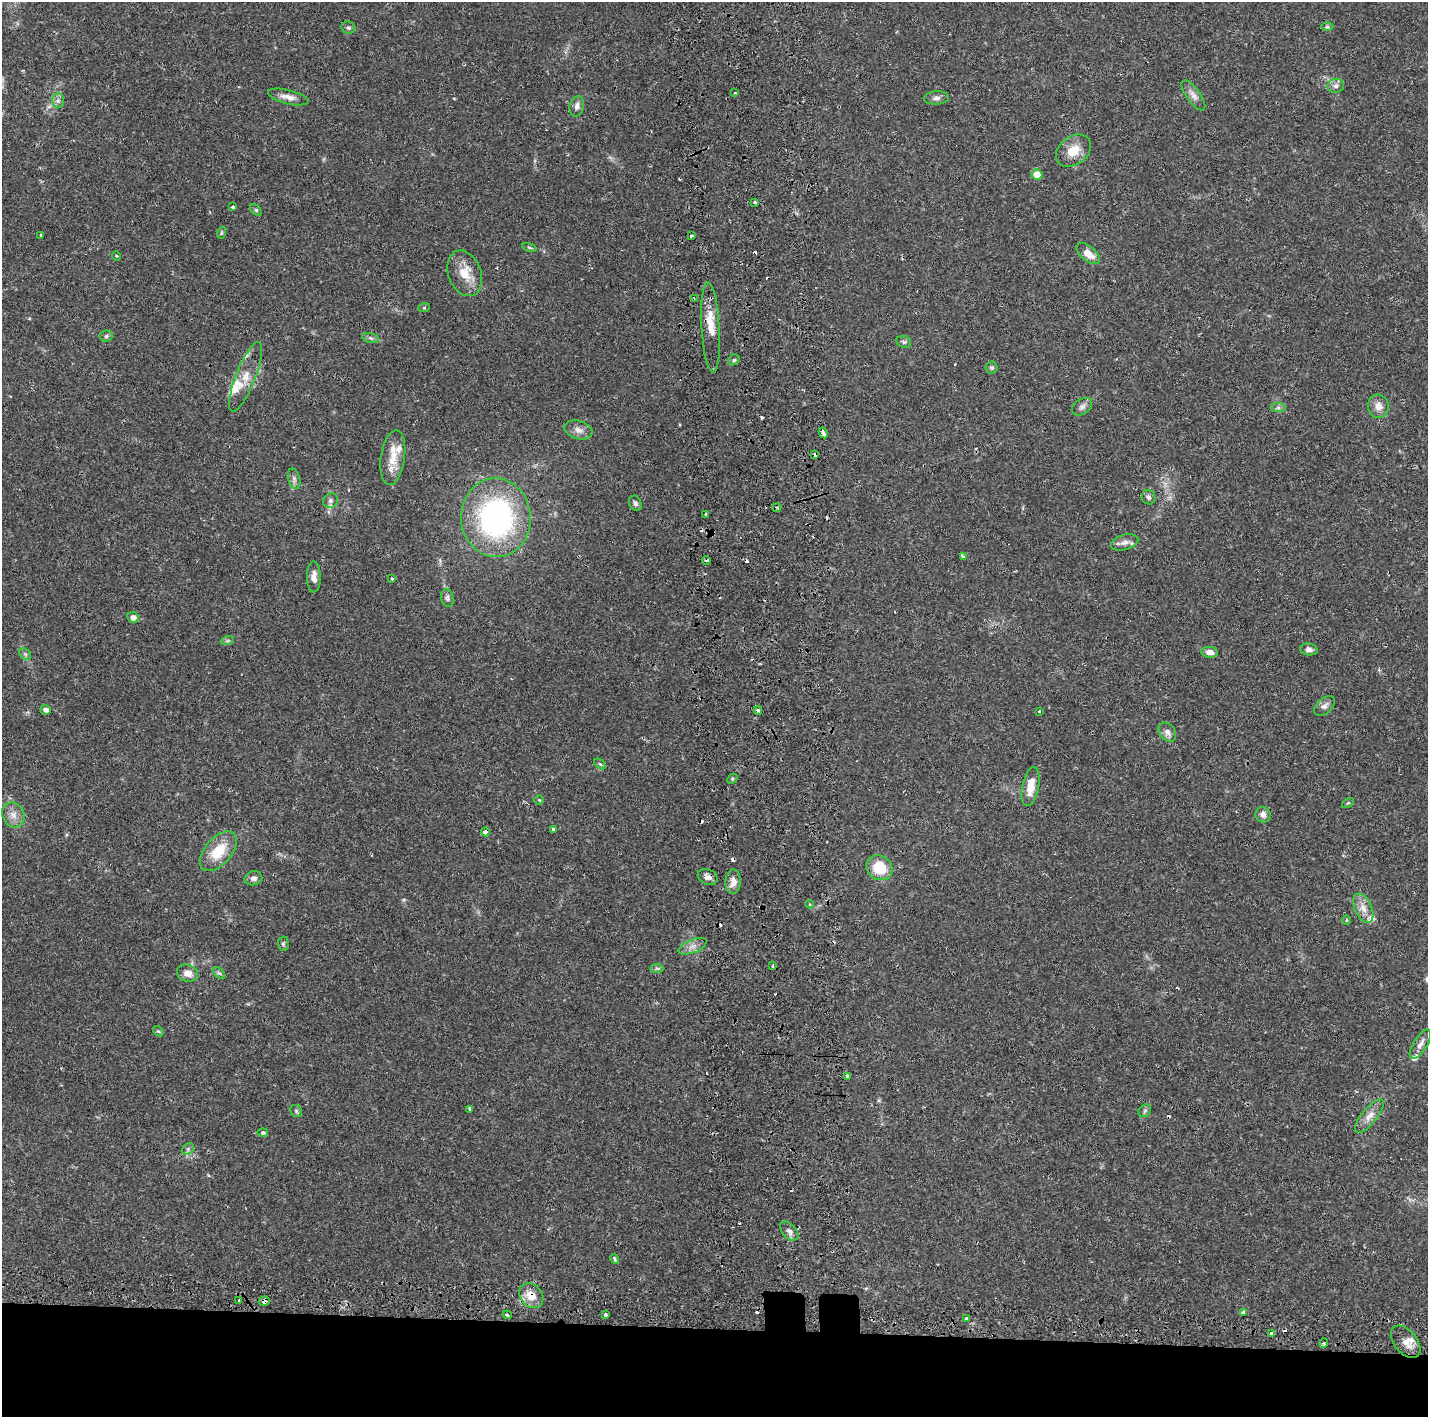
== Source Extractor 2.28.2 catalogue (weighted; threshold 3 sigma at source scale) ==
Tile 8 of 3 x 3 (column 2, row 3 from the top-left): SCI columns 1650-3075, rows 128-1542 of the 4778 x 4489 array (HDU 1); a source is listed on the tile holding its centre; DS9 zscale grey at full resolution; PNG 1430 x 1419 px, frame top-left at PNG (2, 2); each listed source drawn as its Kron ellipse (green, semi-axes under 4 px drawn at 4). Shown black and unused: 7% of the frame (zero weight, under 2 of 3 exposures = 4% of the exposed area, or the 3 px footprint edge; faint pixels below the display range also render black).
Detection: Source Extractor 2.28.2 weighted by HDU 2 'WHT'; one run over the whole footprint, this tile lists its part. Background 0.0505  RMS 0.0035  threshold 0.0159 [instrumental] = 3 sigma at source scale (4.5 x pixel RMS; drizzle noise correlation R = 1.50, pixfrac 1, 0.0396/0.0396 arcsec/px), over >= 5 px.
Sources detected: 125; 15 cosmic-ray / hot-pixel residue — neither listed nor drawn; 6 inside a brighter listed object's ellipse — not listed separately; the other 104 listed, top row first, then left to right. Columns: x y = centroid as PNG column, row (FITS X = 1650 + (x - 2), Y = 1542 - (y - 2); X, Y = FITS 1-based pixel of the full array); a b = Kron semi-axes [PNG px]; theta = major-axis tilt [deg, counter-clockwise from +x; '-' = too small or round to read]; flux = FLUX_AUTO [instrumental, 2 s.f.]
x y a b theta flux
1327 27 6 4 0 0.5
348 28 7 6 - 0.72
1336 86 8 7 - 1.3
735 93 3 2 - 0.57
1193 95 18 7 -55 2.1
288 97 21 7 -14 2.6
936 98 12 6 4 1.4
58 101 7 6 - 1.1
577 106 10 7 74 1.6
1073 151 19 14 37 6.2
1037 174 5 5 - 3.7
755 202 3 3 - 1.2
233 207 3 3 - 0.54
256 210 7 4 -45 0.5
221 233 6 4 71 0.43
41 235 3 3 - 0.42
691 236 3 3 - 1.2
529 247 7 3 -19 0.46
1088 254 14 7 -39 4.1
116 256 5 3 - 0.38
465 273 24 16 -69 6.8
694 298 4 3 - 0.35
424 308 6 4 19 0.38
711 328 45 9 -87 7.3
106 336 7 5 6 0.72
370 338 8 4 -15 0.82
904 342 7 6 - 0.73
734 360 6 5 - 0.53
992 368 6 6 - 0.66
246 377 37 10 68 6
1378 406 12 10 -81 2.8
1082 407 11 7 33 1.4
1278 408 7 4 0 0.82
578 430 14 9 -15 2.3
823 433 5 3 - 5.5
815 455 4 3 - 2.3
393 458 28 12 82 6.6
294 479 10 6 -75 1.2
1149 497 7 7 - 0.94
330 501 8 7 - 1
635 503 8 6 -68 1
777 507 4 3 - 0.35
706 515 4 3 - 1.3
496 518 39 35 -86 79
1125 542 14 7 16 2.1
963 556 3 3 - 0.81
706 560 4 3 - 0.87
314 577 15 7 -89 2.4
392 578 3 3 - 1.1
447 598 9 6 -77 0.97
133 617 6 5 - 2
227 641 7 4 18 0.65
1309 649 9 6 -9 1.3
1210 652 8 5 -9 2.4
25 654 6 5 - 0.68
1324 706 12 7 41 1.6
46 710 5 4 - 1.5
758 710 4 3 - 1.4
1040 711 3 3 - 1.2
1167 732 11 7 -54 1.6
600 764 7 3 -36 0.5
732 779 6 4 46 0.46
1031 787 20 8 79 5.2
539 800 4 4 - 0.35
1348 803 6 4 34 0.45
13 815 13 10 -61 2.9
1263 815 8 7 - 1.8
553 829 3 3 - 1.1
485 832 4 3 - 2.2
218 851 23 13 49 9.1
879 868 13 12 - 9.7
708 877 10 7 -23 1.7
253 878 9 7 14 1.3
733 882 12 7 87 2.9
810 904 4 3 - 0.36
1363 908 16 8 -66 3.3
1346 920 4 3 - 0.31
283 944 7 5 -90 0.64
693 946 15 6 22 2.3
773 966 3 3 - 1.9
657 968 7 4 -1 0.71
188 973 11 8 -19 3
219 973 7 4 -43 0.65
158 1031 6 4 -41 0.47
1420 1044 16 7 58 2.2
847 1076 4 3 - 3
470 1109 4 3 - 0.56
296 1111 6 5 - 0.64
1145 1111 7 5 46 0.72
1369 1116 21 7 50 3.1
263 1133 5 4 - 0.57
188 1149 6 5 - 0.81
789 1231 11 7 -47 1.5
615 1259 5 3 - 0.71
531 1296 13 11 -47 5.2
239 1300 3 2 - 0.4
264 1301 5 4 - 1.6
1243 1312 4 3 - 0.92
507 1315 4 4 - 0.51
605 1315 4 3 - 1.3
966 1318 3 3 - 2
1271 1333 4 3 - 1.9
1406 1342 19 11 -51 3.5
1324 1343 5 3 - 0.42
Overlapping masked pixels (flux is a lower limit): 6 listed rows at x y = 823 433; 815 455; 485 832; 708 877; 531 1296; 264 1301